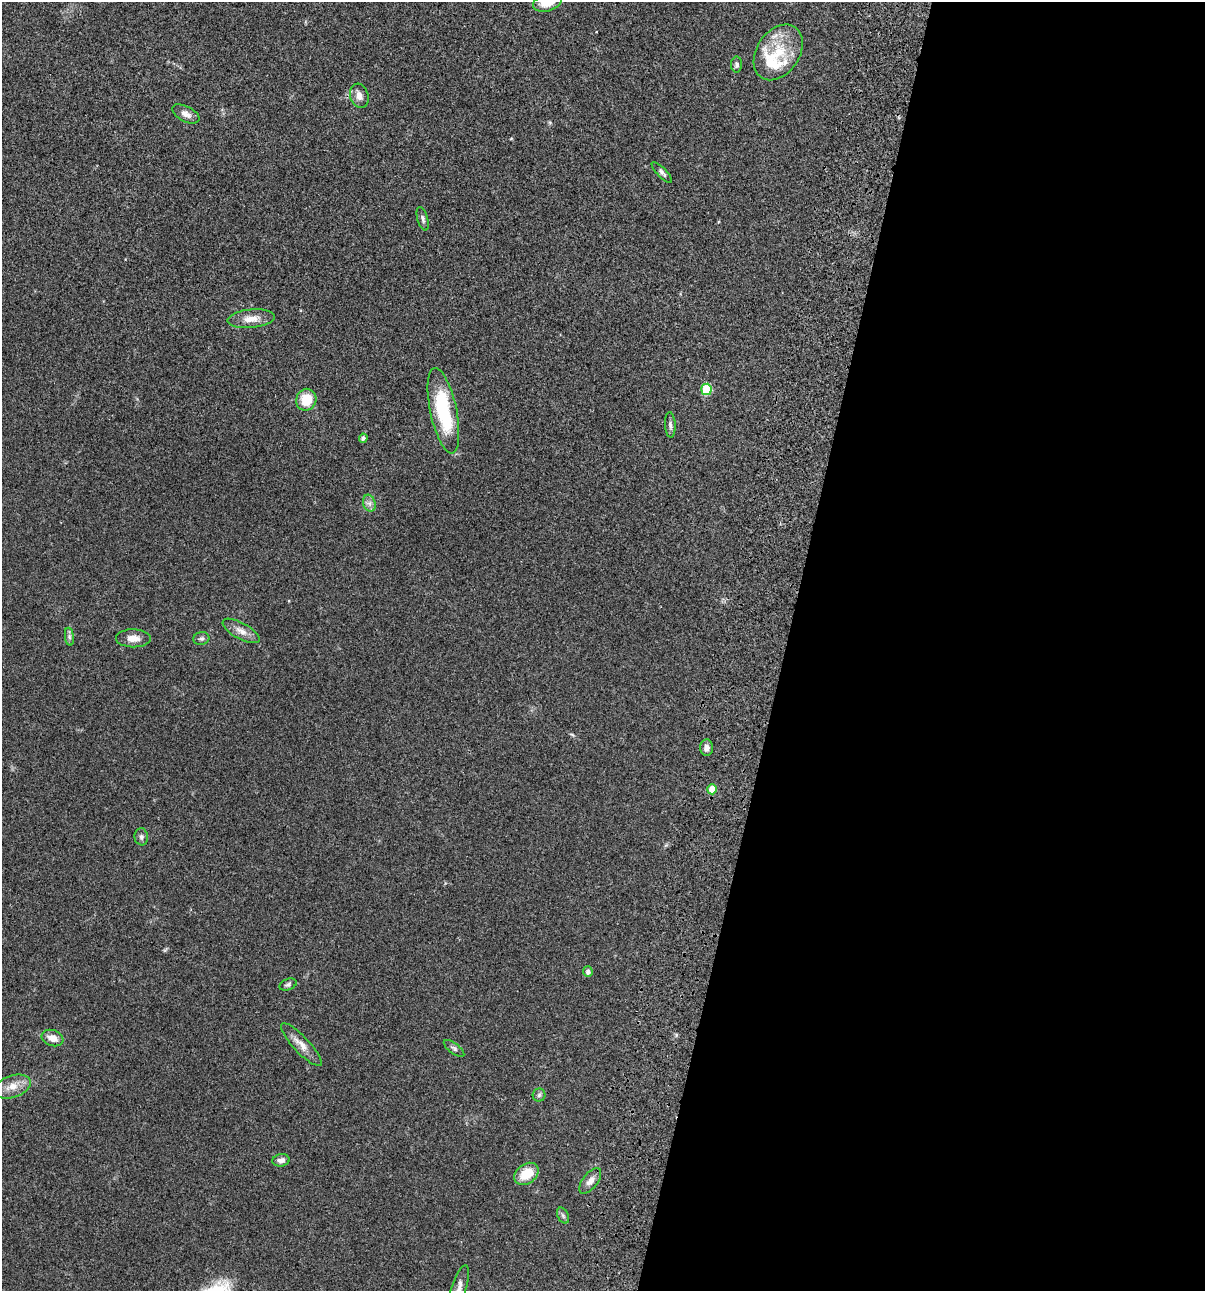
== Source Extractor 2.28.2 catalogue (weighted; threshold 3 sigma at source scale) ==
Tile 12 of 4 x 4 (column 4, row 3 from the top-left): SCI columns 3844-5046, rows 1408-2696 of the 5405 x 5390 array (HDU 1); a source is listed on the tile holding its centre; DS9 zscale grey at full resolution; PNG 1207 x 1293 px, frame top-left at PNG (2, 2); each listed source drawn as its Kron ellipse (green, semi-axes under 4 px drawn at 4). Shown black and unused: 35% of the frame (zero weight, under 3 of 4 exposures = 9% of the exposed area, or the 3 px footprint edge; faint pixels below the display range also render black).
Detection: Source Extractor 2.28.2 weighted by HDU 2 'WHT'; one run over the whole footprint, this tile lists its part. Background 0.0462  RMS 0.0055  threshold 0.0249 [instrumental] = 3 sigma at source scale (4.5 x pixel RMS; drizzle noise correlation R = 1.50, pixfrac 1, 0.05/0.05 arcsec/px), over >= 5 px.
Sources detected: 36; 3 inside a brighter listed object's ellipse — not listed separately; the other 33 listed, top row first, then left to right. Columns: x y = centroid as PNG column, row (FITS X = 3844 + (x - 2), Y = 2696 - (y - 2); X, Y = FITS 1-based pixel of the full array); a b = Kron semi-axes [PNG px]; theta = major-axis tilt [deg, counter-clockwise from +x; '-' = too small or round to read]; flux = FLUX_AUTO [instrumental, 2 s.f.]
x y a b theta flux
547 2 15 9 15 8.6
778 52 30 21 56 20
737 64 8 5 -90 1.3
359 96 12 9 -73 3.5
186 114 15 7 -27 3.3
662 172 14 4 -46 1.5
423 219 12 5 -73 1.6
251 319 24 9 6 6.2
706 389 6 5 - 24
306 400 11 10 - 11
443 411 43 13 -78 37
670 425 12 5 -87 1.6
363 438 4 4 - 1.5
369 503 9 6 -72 2
241 631 21 8 -29 4.4
69 637 9 4 -82 1.3
133 638 17 9 -1 4.9
201 639 8 6 10 1.4
707 748 8 6 -87 2.1
712 789 5 5 - 8.6
141 837 8 6 -84 1.6
588 971 5 4 - 1.9
288 985 9 5 20 1.2
52 1038 11 7 -20 4.6
301 1045 28 8 -47 5.2
454 1048 12 5 -37 1.4
12 1087 19 11 18 6.7
539 1095 6 6 - 1
281 1160 8 6 8 2.3
526 1174 13 9 37 11
590 1181 15 7 52 3.3
563 1216 8 5 -63 1.1
458 1290 26 7 72 4.8
Isophote crosses this tile's border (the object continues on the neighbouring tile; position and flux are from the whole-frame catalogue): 2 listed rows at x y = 547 2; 458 1290